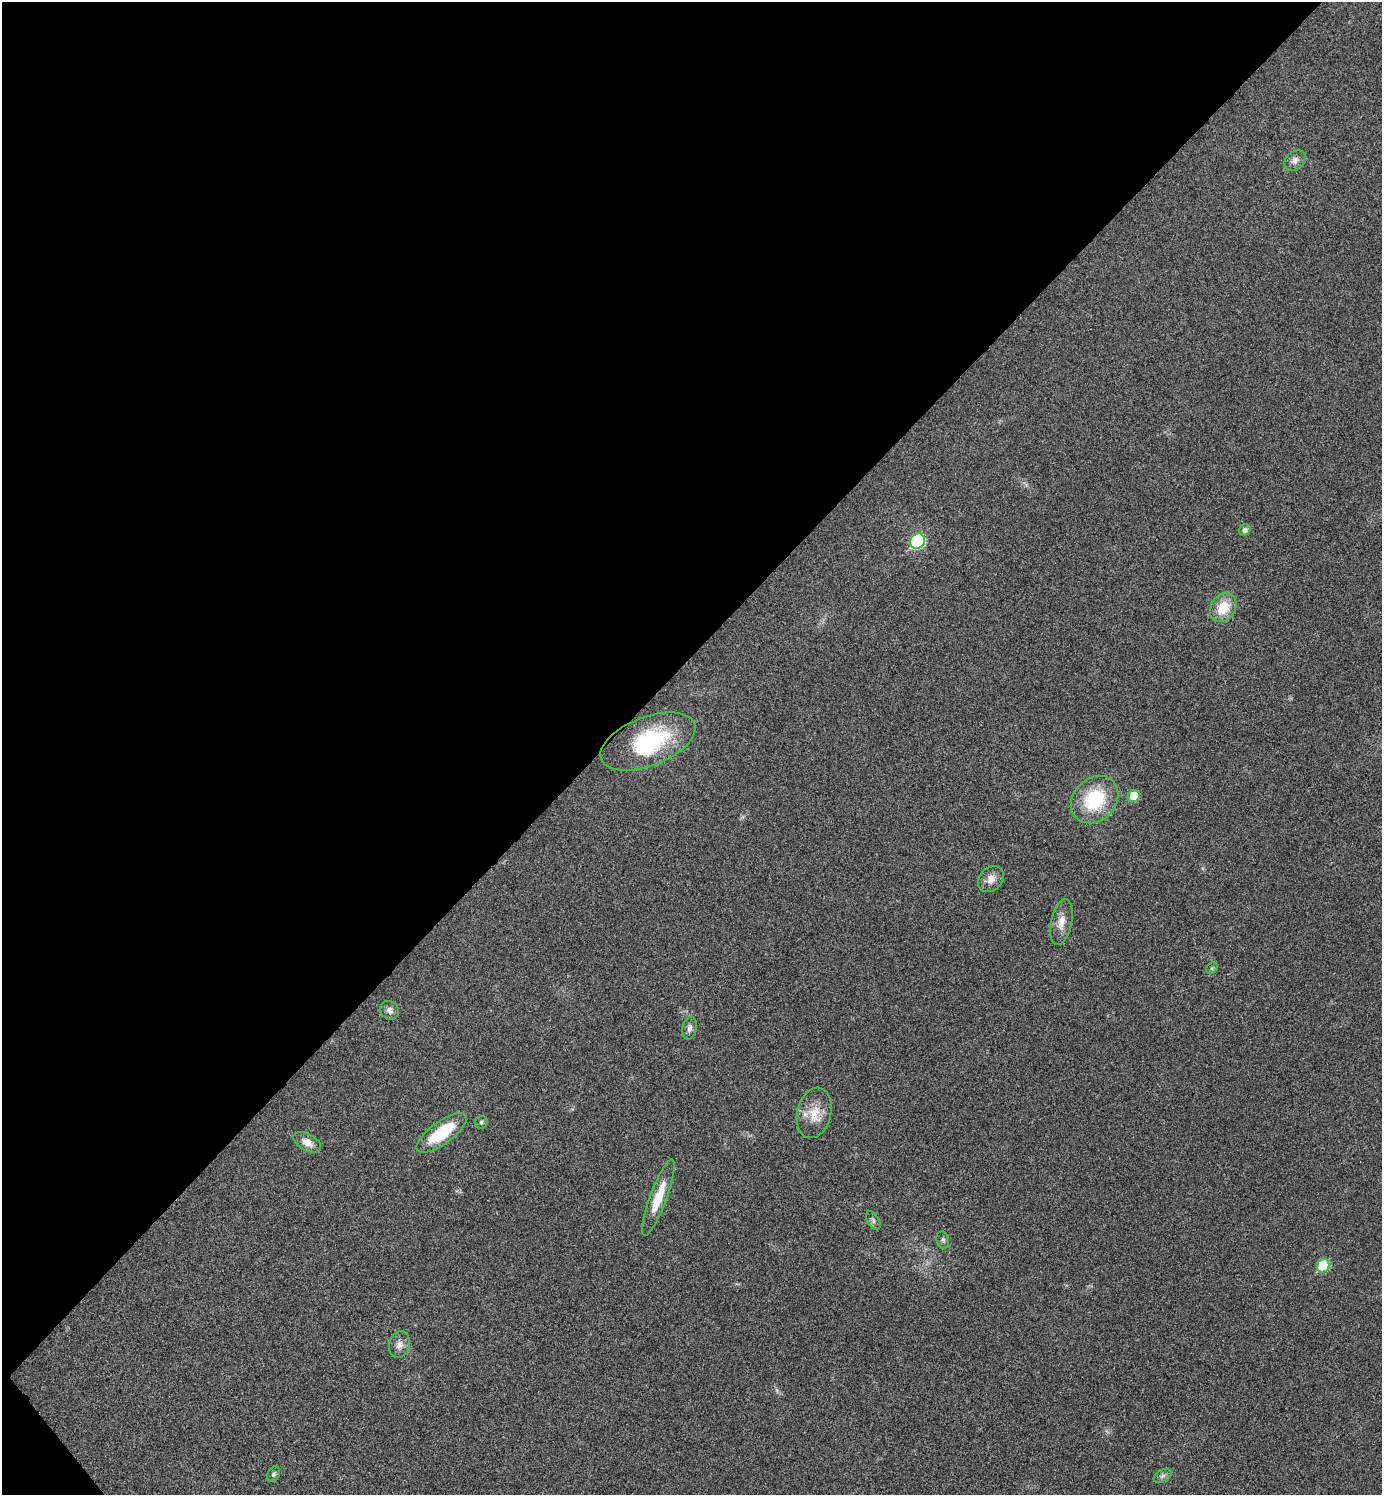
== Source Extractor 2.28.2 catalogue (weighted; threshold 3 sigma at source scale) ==
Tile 5 of 4 x 4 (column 1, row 2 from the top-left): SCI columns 301-1680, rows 2990-4482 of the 5980 x 5981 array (HDU 1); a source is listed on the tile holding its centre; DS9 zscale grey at full resolution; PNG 1384 x 1497 px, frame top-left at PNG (2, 2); each listed source drawn as its Kron ellipse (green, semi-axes under 4 px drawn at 4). Shown black and unused: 44% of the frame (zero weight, under 3 of 4 exposures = <1% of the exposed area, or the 3 px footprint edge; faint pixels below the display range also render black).
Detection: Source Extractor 2.28.2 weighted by HDU 2 'WHT'; one run over the whole footprint, this tile lists its part. Background 0.0285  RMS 0.0054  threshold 0.0241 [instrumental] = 3 sigma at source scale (4.5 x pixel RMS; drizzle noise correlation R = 1.50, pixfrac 1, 0.05/0.05 arcsec/px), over >= 5 px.
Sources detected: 24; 1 inside a brighter object's white glare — neither listed nor drawn; the other 23 listed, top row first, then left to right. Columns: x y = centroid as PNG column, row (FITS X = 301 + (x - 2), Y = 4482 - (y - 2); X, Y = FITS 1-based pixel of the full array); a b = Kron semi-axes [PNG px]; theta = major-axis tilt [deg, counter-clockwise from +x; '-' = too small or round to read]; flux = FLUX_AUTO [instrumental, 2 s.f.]
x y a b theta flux
1295 160 12 9 44 3.1
1245 530 6 5 - 1.9
918 541 8 7 - 57
1223 607 15 12 55 13
648 742 50 24 21 48
1134 796 6 5 - 13
1095 800 26 21 44 34
991 879 14 11 46 4.6
1061 922 23 10 78 6.6
1212 968 6 5 - 0.85
390 1010 10 8 -51 2.8
689 1028 11 7 80 2.6
814 1113 25 17 76 11
481 1122 6 6 - 1
442 1133 30 11 36 25
307 1142 15 8 -28 5.2
658 1198 40 8 69 14
873 1220 10 6 -58 1.5
943 1240 8 6 -72 1.4
1323 1266 7 6 - 27
399 1345 14 10 74 3.9
274 1474 8 5 62 1.2
1162 1476 9 6 27 1.5